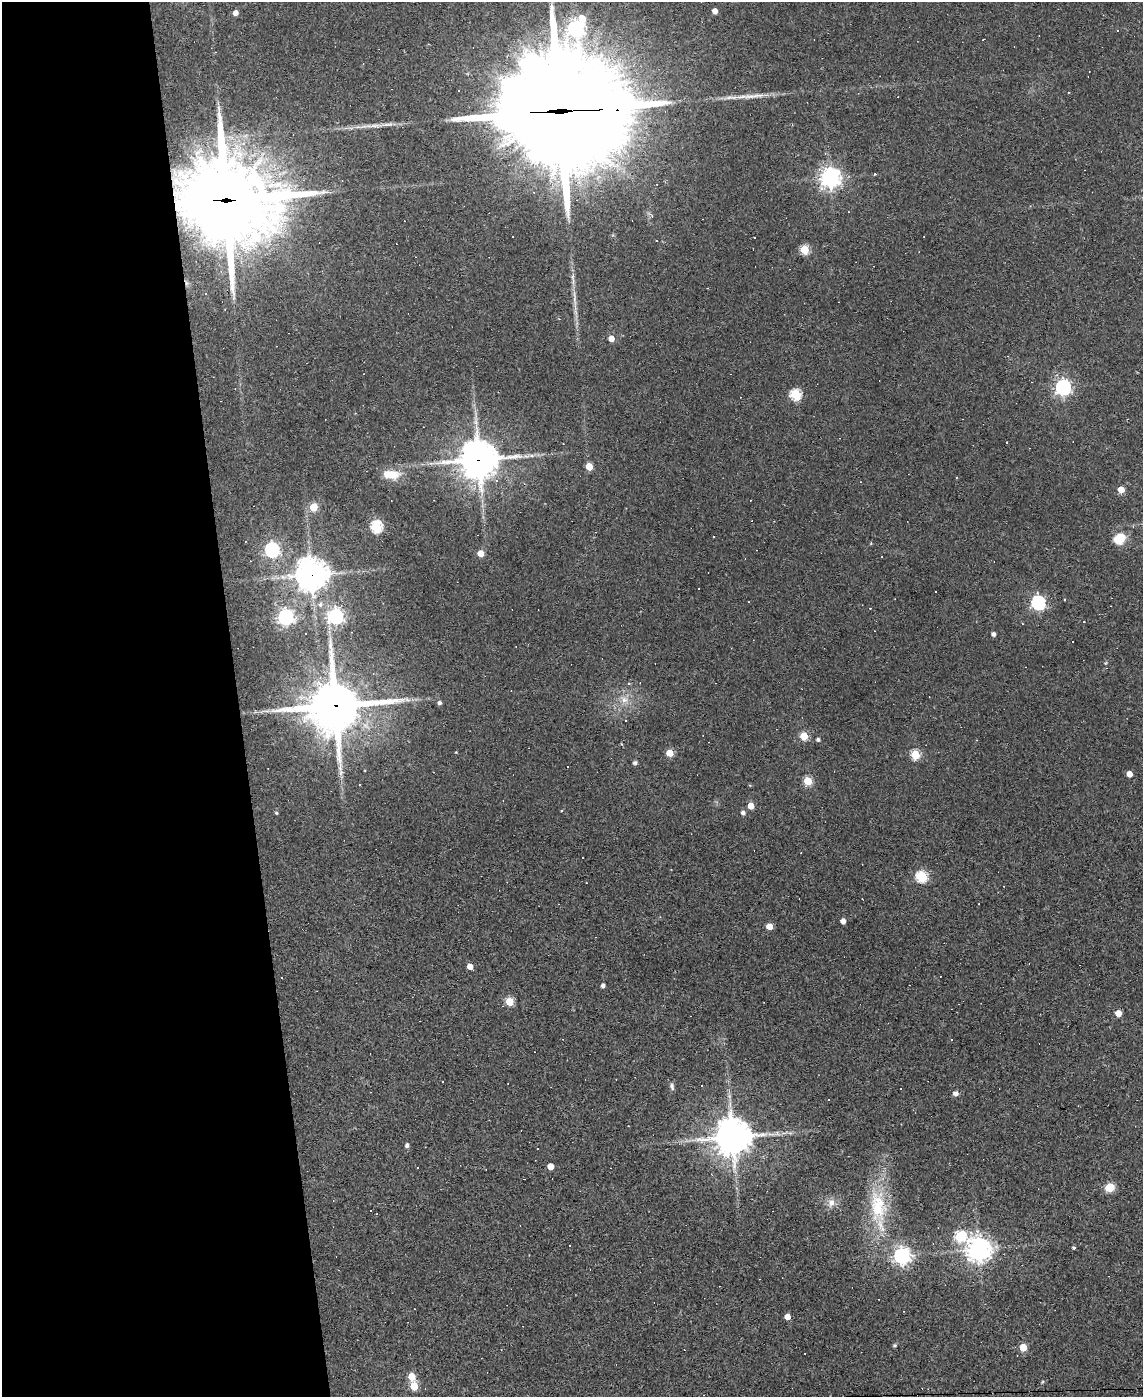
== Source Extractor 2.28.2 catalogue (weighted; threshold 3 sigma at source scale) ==
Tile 5 of 4 x 3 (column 1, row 2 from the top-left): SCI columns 1-1141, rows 1625-3019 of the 4564 x 4539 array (HDU 1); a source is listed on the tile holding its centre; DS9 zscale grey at full resolution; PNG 1145 x 1399 px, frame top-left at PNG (2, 2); no overlay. Shown black and unused: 21% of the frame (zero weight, under 2 of 3 exposures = <1% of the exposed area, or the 3 px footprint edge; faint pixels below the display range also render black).
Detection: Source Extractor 2.28.2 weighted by HDU 2 'WHT'; one run over the whole footprint, this tile lists its part. Background 0.0835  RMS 0.0074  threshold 0.0335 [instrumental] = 3 sigma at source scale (4.5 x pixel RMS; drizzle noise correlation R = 1.50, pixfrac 1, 0.05/0.05 arcsec/px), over >= 5 px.
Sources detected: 112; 31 cosmic-ray / hot-pixel residue — not listed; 1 inside a brighter listed object's ellipse — not listed separately; the other 80 listed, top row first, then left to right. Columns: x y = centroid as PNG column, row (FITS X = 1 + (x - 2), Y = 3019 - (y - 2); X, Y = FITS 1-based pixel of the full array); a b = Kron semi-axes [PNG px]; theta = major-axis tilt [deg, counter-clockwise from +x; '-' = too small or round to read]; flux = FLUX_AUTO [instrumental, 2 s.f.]
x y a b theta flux
715 11 4 4 - 5.5
235 13 5 4 - 4.7
576 28 11 7 60 260
1118 30 3 3 - 0.75
753 96 41 6 5 11
564 111 65 37 0 20000
373 126 38 6 -3 8.7
830 178 7 7 - 480
226 200 41 36 -16 5500
754 238 3 2 - 0.83
804 249 5 5 - 35
575 300 20 4 -88 5.2
611 339 4 4 - 8.3
1063 387 6 6 - 230
796 394 6 5 - 67
479 459 14 13 - 1500
589 466 5 5 - 13
391 474 19 10 -3 15
956 477 3 2 - 0.53
1121 489 5 4 - 11
314 507 5 5 - 27
1133 526 4 3 - 0.63
376 527 6 5 - 82
1120 538 14 12 32 13
871 543 5 3 - 0.62
272 550 6 6 - 170
480 553 5 4 - 11
311 575 10 10 - 1300
935 591 2 2 - 0.68
1038 603 6 6 - 150
320 605 6 6 - 2.4
335 616 6 6 - 210
286 617 6 6 - 230
1022 624 4 2 - 0.51
993 634 4 4 - 2.5
629 683 4 3 - 0.73
624 700 11 10 - 6.7
439 703 5 4 - 2
335 706 20 18 12 3000
625 720 3 2 - 0.43
804 736 5 5 - 27
818 739 4 4 - 1.7
456 752 4 3 - 0.52
670 753 5 5 - 20
915 754 5 5 - 43
635 763 4 4 - 2.2
1129 774 5 4 - 7.3
808 781 5 5 - 33
751 806 5 4 - 12
276 813 4 4 - 1.1
743 813 5 5 - 2.4
922 877 6 5 - 73
843 921 4 4 - 5.3
769 926 5 4 - 12
470 966 4 4 - 9.1
603 986 4 4 - 2.6
509 1002 5 5 - 31
1118 1013 5 5 - 11
951 1039 3 3 - 0.57
672 1086 10 5 -74 2.2
701 1086 3 3 - 3
955 1093 6 6 - 2.9
829 1100 3 2 - 0.67
732 1137 12 11 - 1700
407 1145 5 4 - 2.2
550 1166 5 4 - 9.6
418 1167 3 3 - 1.1
1110 1187 5 5 - 37
831 1203 12 10 69 5.4
878 1206 49 24 -83 47
960 1237 6 6 - 60
1074 1248 4 3 - 1.2
979 1249 8 8 - 750
902 1256 6 6 - 250
787 1317 4 4 - 8.2
895 1345 6 4 0 1
1023 1347 5 5 - 22
411 1376 5 5 - 21
1042 1382 5 3 - 0.7
414 1386 5 5 - 27
Overlapping masked pixels (flux is a lower limit): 5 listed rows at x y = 564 111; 226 200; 479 459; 311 575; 335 706
Isophote crosses this tile's border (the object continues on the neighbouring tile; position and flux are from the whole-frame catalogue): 1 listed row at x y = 564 111